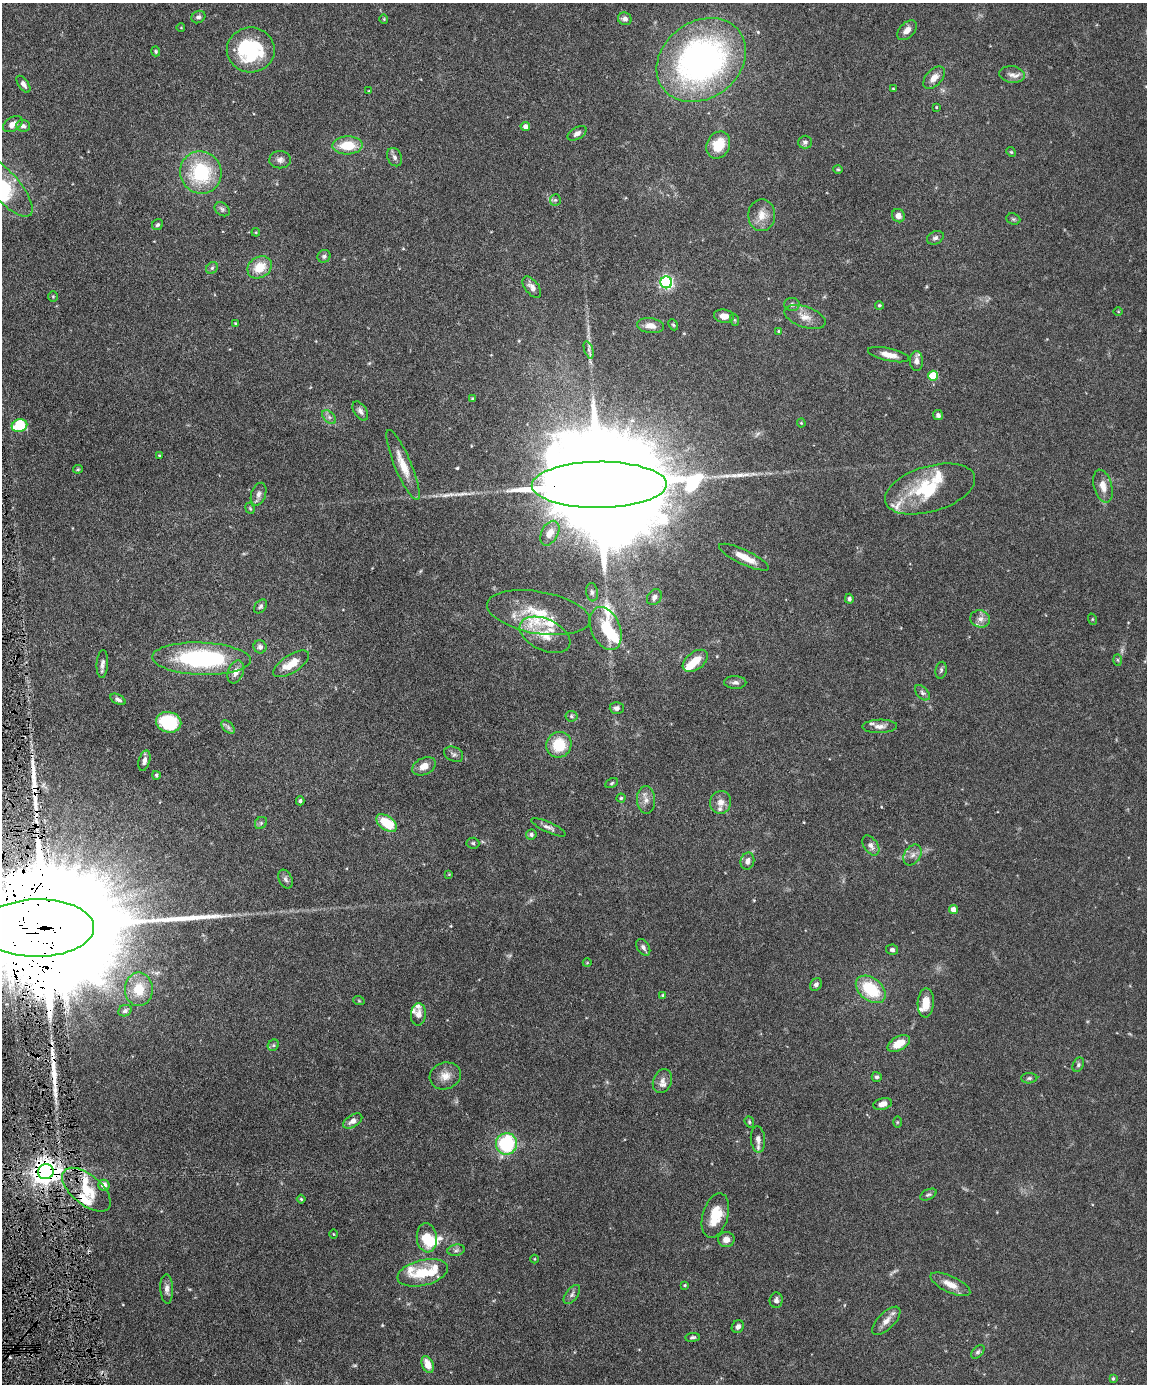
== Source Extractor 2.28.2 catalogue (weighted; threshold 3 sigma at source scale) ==
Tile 7 of 4 x 3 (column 3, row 2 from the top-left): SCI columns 2294-3438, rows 1621-3002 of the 4586 x 4516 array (HDU 1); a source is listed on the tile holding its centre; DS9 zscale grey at full resolution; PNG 1149 x 1386 px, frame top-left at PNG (2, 3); each listed source drawn as its Kron ellipse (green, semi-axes under 4 px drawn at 4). Shown black and unused: <1% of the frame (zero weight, under 4 of 8 exposures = <1% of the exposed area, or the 3 px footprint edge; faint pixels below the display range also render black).
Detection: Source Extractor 2.28.2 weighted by HDU 2 'WHT'; one run over the whole footprint, this tile lists its part. Background 0.0981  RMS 0.0031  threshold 0.0127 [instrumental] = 3 sigma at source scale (4.09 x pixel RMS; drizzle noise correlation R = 1.36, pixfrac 0.8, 0.05/0.05 arcsec/px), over >= 5 px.
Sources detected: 192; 2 too faint to see at this stretch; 3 inside a brighter object's white glare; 2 long thin detections or spike segments (spike, bleed or trail) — neither listed nor drawn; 20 inside a brighter listed object's ellipse — not listed separately; the other 165 listed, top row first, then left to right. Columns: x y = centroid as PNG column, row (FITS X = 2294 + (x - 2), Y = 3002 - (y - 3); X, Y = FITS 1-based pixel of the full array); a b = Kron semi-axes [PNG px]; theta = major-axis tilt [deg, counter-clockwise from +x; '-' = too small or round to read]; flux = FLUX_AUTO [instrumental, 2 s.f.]
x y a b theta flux
198 17 7 6 - 0.89
384 19 4 4 - 0.28
625 19 7 6 - 1.2
181 28 4 3 - 0.18
907 30 12 7 45 1.9
251 50 24 22 2 25
156 51 5 4 - 0.4
701 60 48 38 37 100
1012 75 13 8 -8 1.8
934 78 13 8 48 2.4
23 84 9 5 -55 1.2
893 89 4 2 - 0.24
369 91 4 3 - 0.21
936 107 3 3 - 0.23
13 124 11 6 31 2
23 126 7 6 - 0.96
525 127 5 4 - 1.3
577 133 10 6 31 1.2
805 142 7 6 - 0.9
347 145 15 9 2 7.4
718 145 14 11 64 6.8
1011 152 5 4 - 0.32
395 157 9 7 -66 1
280 160 11 8 -1 1.2
838 169 4 4 - 0.31
201 172 21 20 - 20
6 187 37 14 -49 11
555 200 6 5 - 0.56
222 209 8 6 -36 0.68
762 215 16 13 89 3.3
898 216 7 6 - 1.4
1013 219 7 5 -21 0.53
158 225 6 5 - 0.62
256 232 4 3 - 0.24
935 238 9 6 26 0.74
324 256 7 6 - 0.65
260 267 13 10 32 5.9
212 268 6 5 - 0.53
666 282 6 6 - 58
532 287 12 6 -52 1.6
53 297 5 4 - 0.38
792 304 8 6 -1 0.84
879 305 4 4 - 0.43
1118 312 4 3 - 0.23
724 316 10 6 -8 2.2
805 317 21 10 -19 3.1
735 320 6 4 -70 0.35
235 323 4 3 - 0.3
673 325 6 4 -66 0.39
650 326 13 7 -8 2.5
779 331 4 3 - 0.34
589 350 9 4 -71 0.83
889 355 21 6 -12 2.7
916 361 10 6 -88 1.5
933 376 5 5 - 13
473 399 3 3 - 0.41
360 411 10 6 -57 1.1
938 415 5 5 - 0.79
329 417 8 5 -45 0.86
801 423 4 4 - 0.28
19 426 8 6 15 15
159 455 3 3 - 0.26
403 465 38 8 -67 5.5
78 469 5 4 - 0.34
599 485 67 23 1 19000
1103 486 17 9 -74 2.7
930 489 46 22 17 16
259 494 12 7 72 1.5
250 508 6 4 -67 0.33
550 533 13 8 62 2.7
744 557 27 7 -25 4
592 592 9 6 -83 0.85
654 597 8 6 53 1.3
849 599 5 4 - 0.6
260 606 8 5 48 0.68
538 613 52 21 -10 13
980 619 10 8 -16 1.7
1092 619 5 3 - 0.26
606 629 22 14 -67 8.9
545 635 27 15 -25 6.1
260 647 7 6 - 0.88
201 659 49 16 -2 40
1118 660 6 4 -88 0.39
695 661 14 8 37 4.3
102 664 14 6 86 1.3
291 664 20 8 32 4.9
941 670 8 5 80 0.64
236 672 12 7 69 2.2
735 682 11 6 -1 0.98
922 693 9 5 -46 0.94
118 699 8 5 -28 0.81
617 708 7 6 - 0.97
571 716 6 5 - 0.51
169 722 13 10 -12 17
880 726 17 6 1 1.7
228 727 8 5 -46 0.79
559 745 13 12 - 8.9
454 754 10 7 -27 0.84
144 761 10 5 74 1.2
424 766 12 8 26 2.5
156 775 4 3 - 0.45
612 783 7 4 28 0.45
621 798 4 4 - 0.41
646 800 14 9 -87 1.9
300 801 4 3 - 0.52
721 802 11 10 - 2.2
261 823 6 5 - 0.52
386 823 12 7 -36 8.6
548 827 19 5 -25 1.3
531 835 5 5 - 0.66
473 843 6 5 - 0.51
871 845 11 7 -56 1.5
912 855 11 8 57 1.5
747 861 8 6 74 1.5
449 874 3 3 - 0.23
285 879 10 6 -64 0.92
953 910 4 4 - 2.6
38 928 56 29 1 23000
643 947 9 6 -58 0.96
892 950 6 5 - 0.76
587 963 4 3 - 0.22
816 984 7 5 57 0.94
139 989 17 14 -88 7
871 989 17 11 -38 13
663 995 4 3 - 0.31
359 1001 6 3 -19 0.31
926 1003 14 8 86 4.2
125 1011 7 5 24 0.77
418 1015 11 7 86 1.9
899 1043 12 7 29 5.5
273 1045 6 5 - 0.47
1078 1065 7 5 63 0.62
445 1076 16 13 18 3
877 1077 5 5 - 0.61
1029 1078 8 5 1 0.58
662 1081 12 9 68 1.9
882 1104 9 5 13 2.2
353 1121 10 6 31 1.5
749 1122 6 4 -70 0.42
897 1122 6 4 89 0.29
758 1139 13 7 -84 1.6
506 1144 11 10 - 25
46 1172 8 7 - 330
104 1185 5 5 - 2.3
86 1190 29 15 -40 8
928 1195 9 5 26 0.6
301 1199 4 4 - 0.34
715 1215 23 12 74 7.6
333 1234 4 3 - 0.21
427 1238 14 10 -84 6.9
726 1239 8 7 - 1.7
456 1250 8 5 9 0.83
534 1259 4 3 - 0.22
423 1273 26 12 14 8.9
950 1284 22 8 -25 3.5
685 1285 3 3 - 0.29
167 1289 15 6 -87 1.5
572 1294 11 6 53 0.91
776 1300 7 6 - 0.97
886 1321 18 8 45 2.3
738 1327 7 5 55 1
692 1337 7 4 7 0.59
978 1352 8 5 45 0.59
428 1365 9 5 -68 3.6
1113 1379 4 3 - 0.38
Overlapping masked pixels (flux is a lower limit): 3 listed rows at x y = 599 485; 38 928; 46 1172
Isophote crosses this tile's border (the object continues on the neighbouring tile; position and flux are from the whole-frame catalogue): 2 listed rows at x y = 6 187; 38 928